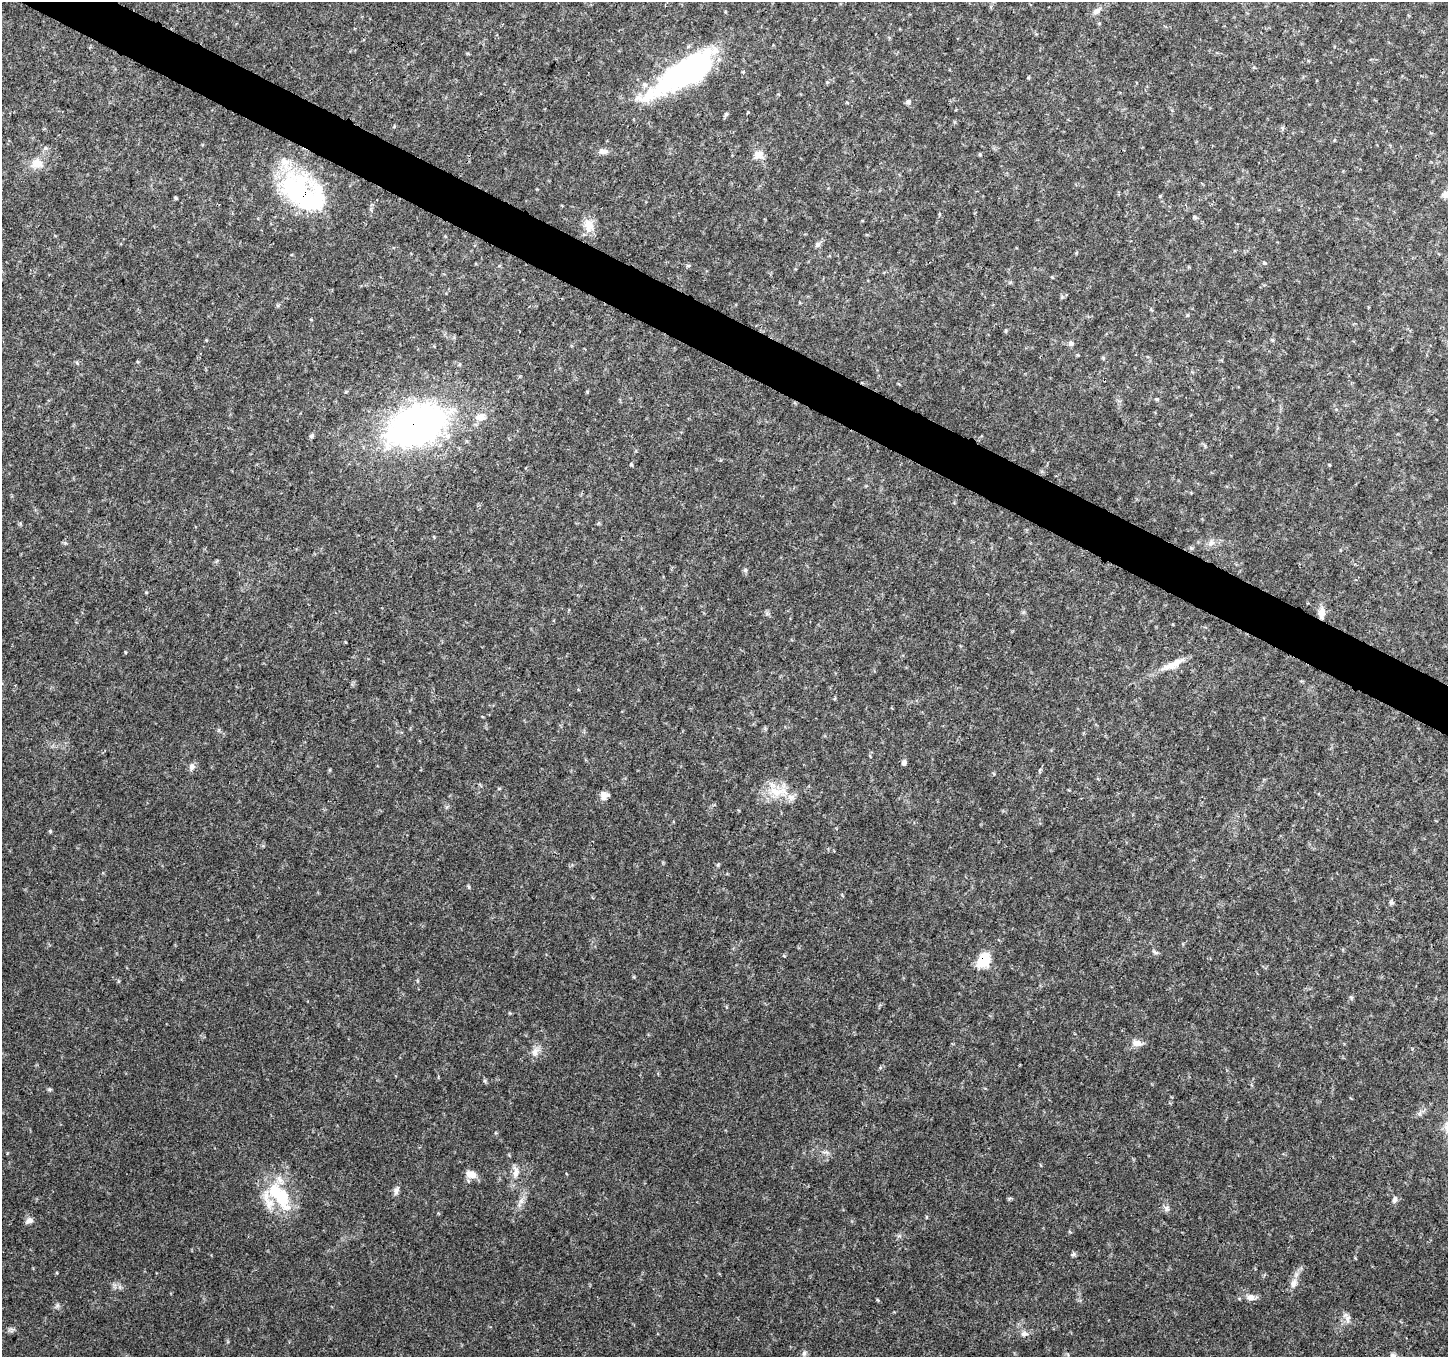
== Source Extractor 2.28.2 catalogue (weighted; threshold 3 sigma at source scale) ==
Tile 11 of 4 x 4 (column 3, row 3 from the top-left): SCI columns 2897-4342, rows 1560-2914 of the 5800 x 5892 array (HDU 1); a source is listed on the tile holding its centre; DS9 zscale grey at full resolution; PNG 1450 x 1359 px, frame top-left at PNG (2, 2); no overlay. Shown black and unused: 3% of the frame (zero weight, under 3 of 4 exposures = <1% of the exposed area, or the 3 px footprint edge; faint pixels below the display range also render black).
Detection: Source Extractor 2.28.2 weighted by HDU 2 'WHT'; one run over the whole footprint, this tile lists its part. Background 0.0318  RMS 0.0035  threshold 0.0159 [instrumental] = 3 sigma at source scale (4.5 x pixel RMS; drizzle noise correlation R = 1.50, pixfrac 1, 0.0396/0.0396 arcsec/px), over >= 5 px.
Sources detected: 53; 1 inside a brighter object's white glare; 1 cosmic-ray / hot-pixel residue — not listed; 1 inside a brighter listed object's ellipse — not listed separately; the other 50 listed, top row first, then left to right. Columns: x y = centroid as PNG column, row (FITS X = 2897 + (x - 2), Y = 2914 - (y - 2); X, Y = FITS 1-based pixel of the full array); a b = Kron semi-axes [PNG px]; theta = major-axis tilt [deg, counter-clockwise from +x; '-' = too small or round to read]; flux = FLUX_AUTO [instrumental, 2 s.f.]
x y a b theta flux
1097 11 13 7 40 1.6
683 74 78 24 32 72
908 102 7 5 42 0.83
726 114 5 5 - 0.61
45 148 6 4 -89 0.56
603 151 14 6 1 1.6
758 155 13 11 19 2.5
37 163 14 13 - 4.2
299 192 58 37 -42 45
1446 194 11 8 25 1.9
176 198 4 3 - 0.44
1195 217 6 4 -18 0.47
589 225 15 12 -77 4.5
817 245 9 6 60 0.93
1264 263 5 4 - 0.47
688 266 6 4 -1 0.48
1071 343 6 6 - 1
1157 399 6 4 -21 0.45
480 417 14 11 8 3.3
416 426 43 27 22 160
311 436 8 4 58 0.63
631 464 4 4 - 0.38
1211 543 11 6 58 1.3
745 570 6 5 - 0.62
1322 613 13 8 88 2.9
1171 665 30 8 19 4.7
904 762 7 5 60 0.9
192 767 9 8 - 1.4
777 791 31 12 -1 8.4
604 796 10 9 - 2.3
50 831 5 4 - 0.4
469 887 6 4 -88 0.42
1391 903 6 5 - 0.72
984 960 13 9 57 11
1351 997 6 4 -19 0.45
1137 1043 13 9 -10 2.2
535 1052 12 9 62 2.2
515 1172 18 7 -86 2.5
471 1174 13 9 -21 3
396 1191 10 6 89 1.2
280 1195 46 20 -52 19
1395 1200 11 5 63 1
1167 1208 8 6 -27 1
29 1220 9 7 26 1.4
1074 1254 7 4 31 0.65
1294 1283 11 8 63 2
1250 1297 11 8 -1 1.9
1348 1319 12 4 90 1.3
1024 1334 10 7 20 1.4
804 1353 7 6 - 0.84
Overlapping masked pixels (flux is a lower limit): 4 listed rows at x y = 299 192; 416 426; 1322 613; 984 960
Isophote crosses this tile's border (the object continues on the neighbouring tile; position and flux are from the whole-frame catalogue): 1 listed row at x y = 1446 194
Unlisted compact peaks at least as high as the median listed source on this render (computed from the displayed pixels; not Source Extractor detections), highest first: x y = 49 1089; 57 1306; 899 1236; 718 865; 485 1081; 1009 1199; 65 543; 784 956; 146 592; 125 652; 877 1300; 118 981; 634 977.